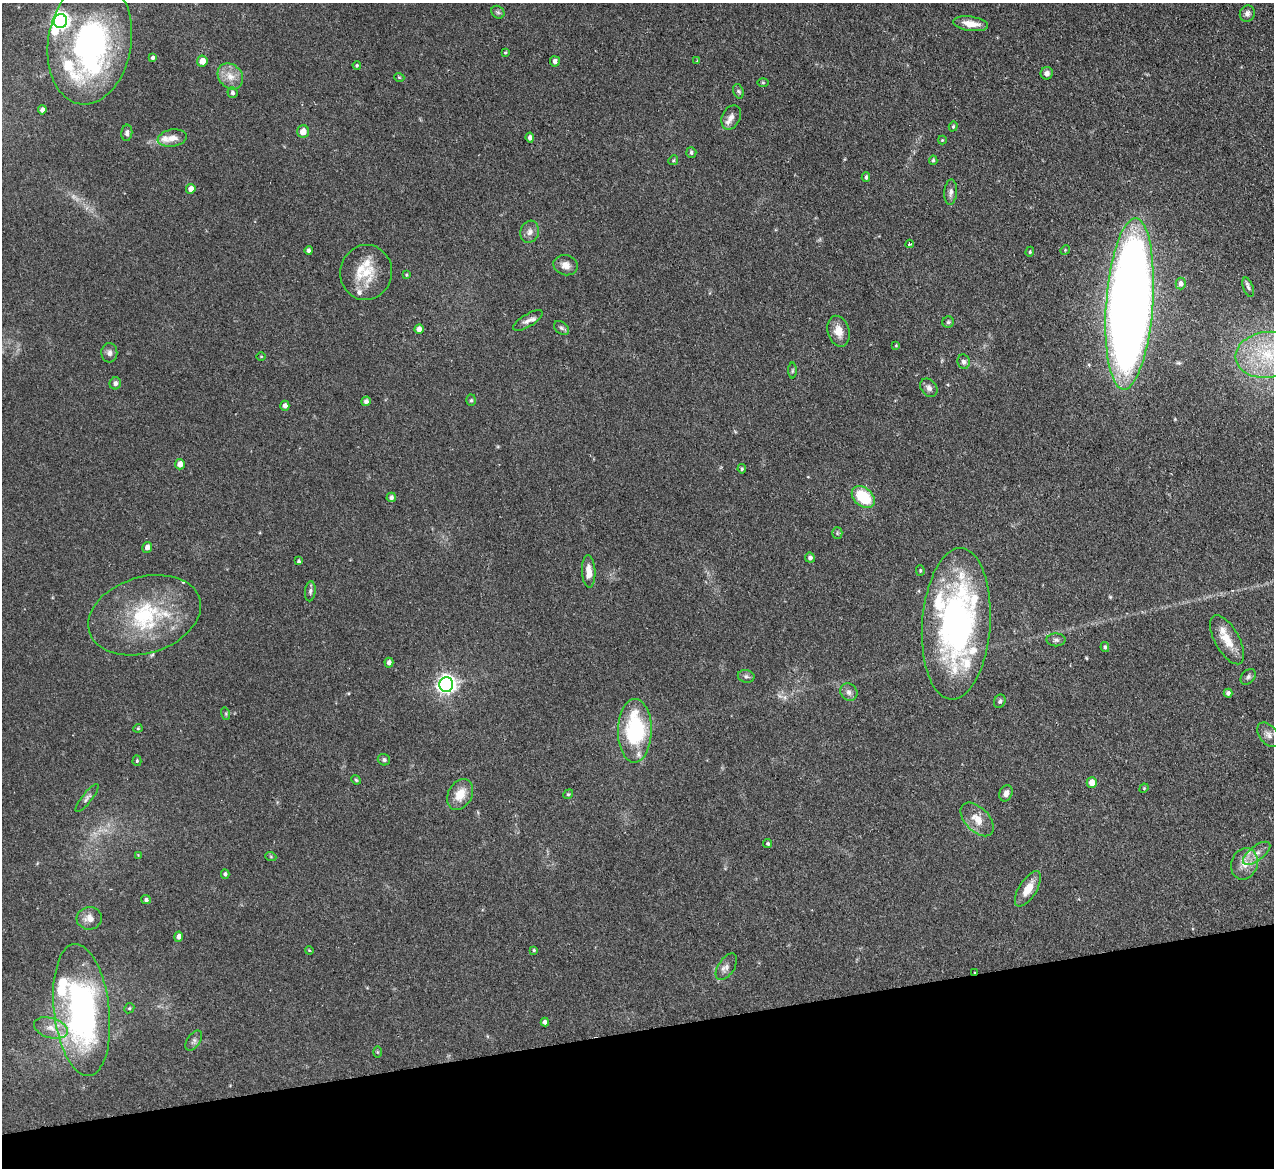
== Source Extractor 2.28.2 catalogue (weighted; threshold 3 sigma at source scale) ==
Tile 14 of 4 x 4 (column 2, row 4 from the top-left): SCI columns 1273-2544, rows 261-1426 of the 5089 x 5065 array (HDU 1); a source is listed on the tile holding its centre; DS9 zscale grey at full resolution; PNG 1276 x 1170 px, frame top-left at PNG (2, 3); each listed source drawn as its Kron ellipse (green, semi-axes under 4 px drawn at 4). Shown black and unused: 12% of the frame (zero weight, under 2 of 3 exposures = <1% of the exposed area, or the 3 px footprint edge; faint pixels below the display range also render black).
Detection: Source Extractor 2.28.2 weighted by HDU 2 'WHT'; one run over the whole footprint, this tile lists its part. Background 0.0886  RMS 0.0061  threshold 0.0274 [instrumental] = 3 sigma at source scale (4.5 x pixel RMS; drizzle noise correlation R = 1.50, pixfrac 1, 0.05/0.05 arcsec/px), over >= 5 px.
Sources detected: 134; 1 too faint to see at this stretch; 3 inside a brighter object's white glare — neither listed nor drawn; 15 inside a brighter listed object's ellipse — not listed separately; the other 115 listed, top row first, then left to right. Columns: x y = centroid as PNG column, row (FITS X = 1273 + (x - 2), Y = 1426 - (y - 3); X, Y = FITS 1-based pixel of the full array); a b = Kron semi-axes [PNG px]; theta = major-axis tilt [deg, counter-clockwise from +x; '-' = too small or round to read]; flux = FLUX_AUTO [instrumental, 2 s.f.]
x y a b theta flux
498 12 7 6 - 1.3
1247 13 8 7 - 2.3
60 21 7 6 - 230
971 24 18 7 -8 7.8
90 42 63 41 81 130
505 53 4 3 - 0.58
153 58 4 3 - 1.4
202 61 5 5 - 5.9
555 61 5 5 - 2.2
697 61 4 4 - 0.53
357 65 4 3 - 0.74
1047 73 6 6 - 2.1
230 76 14 11 -48 7.3
399 77 5 3 - 0.56
763 83 6 4 0 0.71
738 91 7 5 -72 1.2
232 93 5 5 - 1.5
42 110 4 4 - 2.4
731 117 13 9 65 3.6
953 126 5 4 - 0.82
303 131 6 6 - 5.6
127 133 8 5 84 2.1
172 138 15 8 9 5.4
530 138 5 4 - 1.9
942 140 4 4 - 0.54
691 153 5 5 - 1.2
673 160 5 4 - 0.81
933 160 5 4 - 1
866 177 4 4 - 1.3
191 189 5 4 - 3.8
951 192 13 6 86 2.7
530 232 11 9 72 3.5
910 244 4 3 - 1.6
309 250 4 4 - 1.6
1065 250 5 4 - 0.64
1030 252 5 4 - 0.7
566 265 12 10 -16 4.4
366 272 28 26 80 19
406 275 4 3 - 0.7
1181 284 6 5 - 2
1248 287 10 5 -71 1.5
1130 304 86 23 86 1100
528 320 17 6 32 3.3
948 322 5 5 - 1.1
561 328 8 6 -40 1.4
419 329 5 4 - 2.7
838 331 16 11 -74 7
896 345 4 4 - 0.52
109 353 10 8 -89 2.5
1267 355 32 23 8 38
261 356 4 3 - 0.47
963 362 7 6 - 1.7
792 371 8 4 89 0.81
115 383 6 6 - 2
929 388 10 7 -53 2.5
471 400 5 5 - 1
366 401 5 4 - 1.9
285 406 5 4 - 2.2
180 464 5 5 - 4.4
742 469 5 3 - 0.94
391 497 5 4 - 1.6
863 497 13 9 -42 26
837 533 5 5 - 0.99
147 547 5 4 - 2.8
810 558 5 5 - 1.8
299 561 4 4 - 0.87
589 571 16 6 -87 5.9
920 571 5 4 - 0.78
310 591 10 5 84 1.5
144 615 58 38 17 60
956 624 76 34 86 180
1056 640 9 6 0 1.8
1227 640 27 12 -61 11
1105 647 5 4 - 1.1
389 663 5 4 - 2.4
746 676 8 6 -11 1.5
1248 677 9 6 46 1.7
446 685 7 7 - 290
849 692 9 8 - 2.6
1228 693 4 4 - 1.7
1000 701 7 5 63 1.2
226 714 6 4 -73 0.78
138 728 4 4 - 0.63
635 731 32 17 89 58
1268 735 14 9 -52 3.3
384 760 6 5 - 1.2
137 761 5 4 - 0.78
356 780 5 4 - 0.83
1092 783 5 5 - 6
1144 788 5 4 - 0.61
1006 793 8 6 68 3
460 794 16 12 60 9.6
568 794 5 4 - 0.84
87 798 17 5 51 2
977 819 20 12 -46 8.7
768 844 4 4 - 0.81
1257 853 16 7 38 4.9
138 855 3 3 - 0.46
271 857 5 3 - 0.65
1244 864 16 13 70 7.2
225 874 4 4 - 1.2
1028 889 20 8 58 9.5
146 900 5 4 - 1.4
89 918 12 11 - 5.1
179 937 5 4 - 2.2
309 950 4 3 - 0.5
534 950 4 4 - 0.73
726 967 15 8 56 3.3
975 972 3 2 - 0.71
129 1008 5 4 - 0.76
82 1010 66 27 -83 170
545 1022 4 4 - 1.8
51 1028 17 10 -16 7
194 1041 11 6 57 2
377 1052 6 4 -89 0.58
Overlapping masked pixels (flux is a lower limit): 1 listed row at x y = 975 972
Isophote crosses this tile's border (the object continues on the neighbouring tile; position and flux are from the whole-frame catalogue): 2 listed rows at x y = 90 42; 1267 355